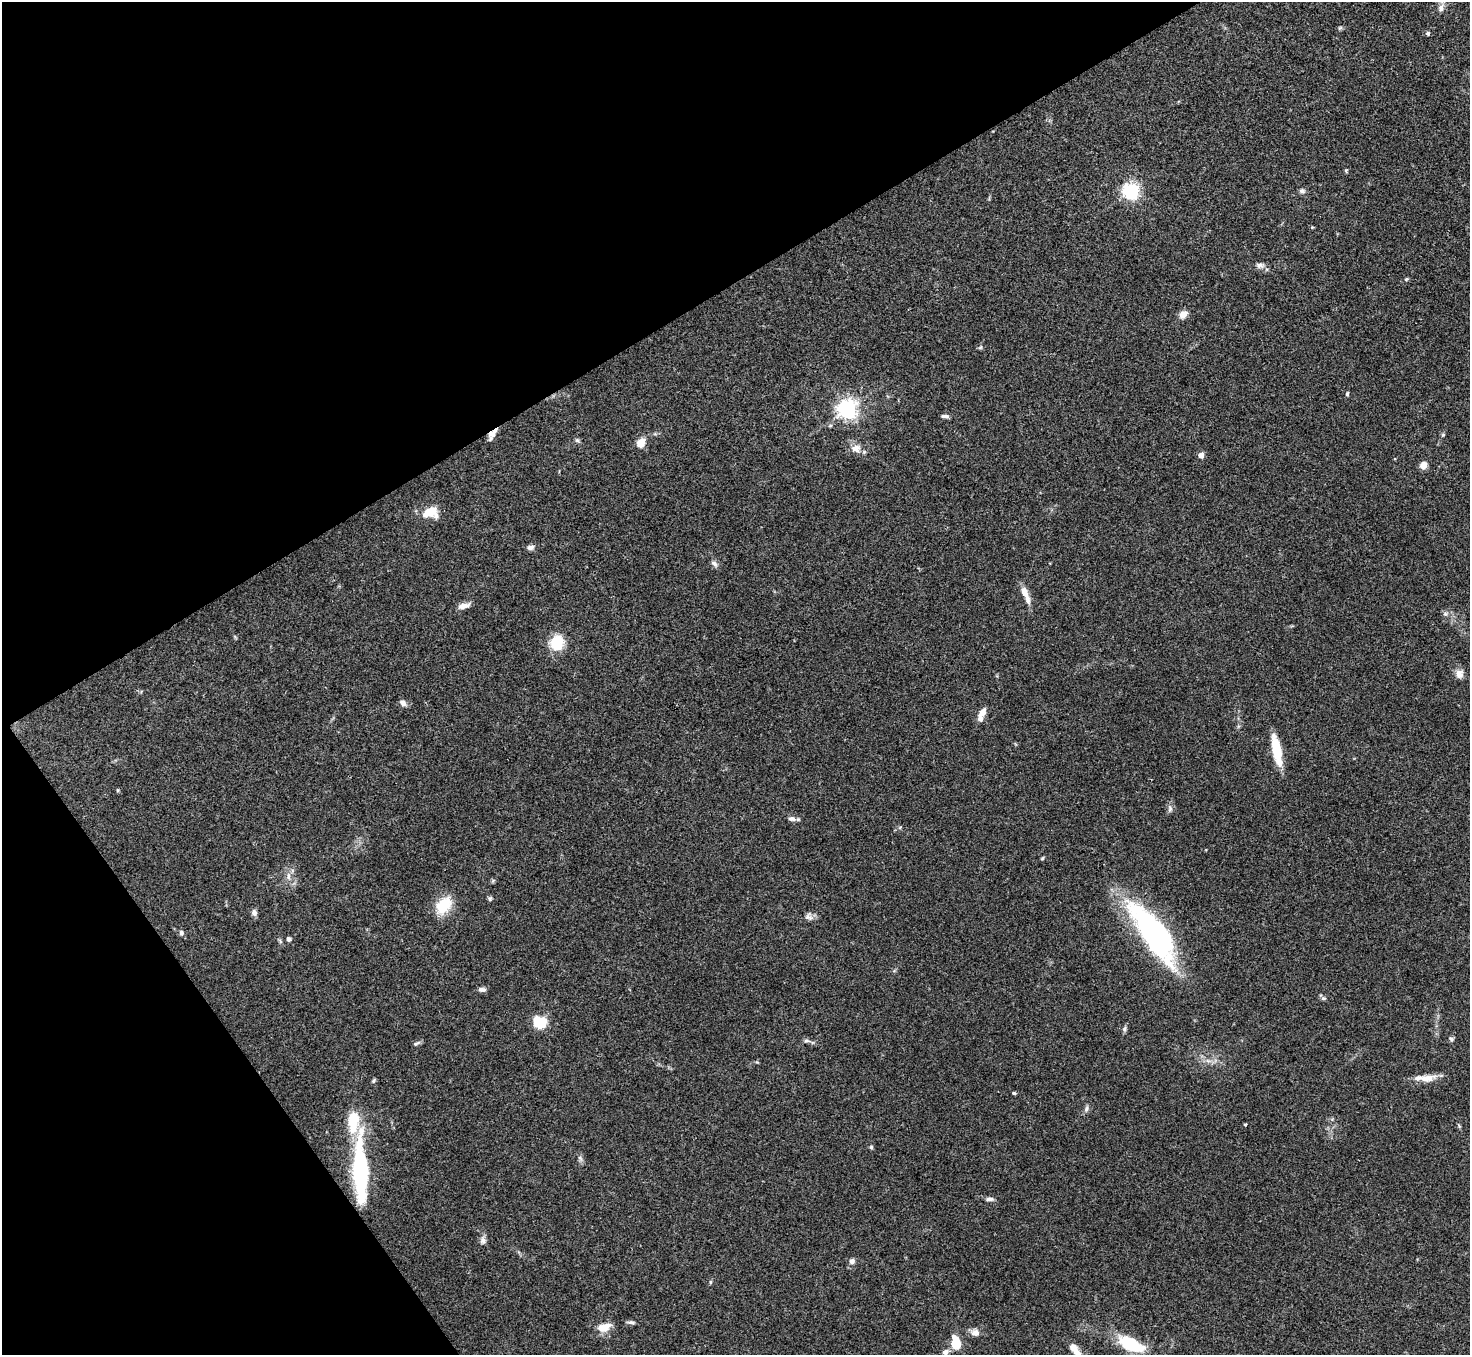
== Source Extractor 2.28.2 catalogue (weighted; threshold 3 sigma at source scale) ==
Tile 5 of 4 x 4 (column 1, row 2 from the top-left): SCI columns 4-1471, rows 2868-4220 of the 5878 x 5873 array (HDU 1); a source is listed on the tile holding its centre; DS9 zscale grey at full resolution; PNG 1472 x 1357 px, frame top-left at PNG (2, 2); no overlay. Shown black and unused: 29% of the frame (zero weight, under 3 of 4 exposures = <1% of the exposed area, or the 3 px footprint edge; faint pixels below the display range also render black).
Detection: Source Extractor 2.28.2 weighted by HDU 2 'WHT'; one run over the whole footprint, this tile lists its part. Background 0.0767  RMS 0.0058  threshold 0.0259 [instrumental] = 3 sigma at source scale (4.5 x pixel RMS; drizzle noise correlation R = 1.50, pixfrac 1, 0.05/0.05 arcsec/px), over >= 5 px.
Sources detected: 77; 1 inside a brighter object's white glare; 1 long thin detection or spike segment (spike, bleed or trail) — not listed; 6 inside a brighter listed object's ellipse — not listed separately; the other 69 listed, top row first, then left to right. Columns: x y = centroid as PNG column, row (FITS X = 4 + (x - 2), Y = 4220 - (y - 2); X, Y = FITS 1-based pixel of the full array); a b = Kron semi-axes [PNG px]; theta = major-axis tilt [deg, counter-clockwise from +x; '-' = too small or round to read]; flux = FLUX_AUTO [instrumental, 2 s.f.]
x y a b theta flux
1441 8 11 8 71 2.6
1340 28 7 4 44 0.89
1428 33 4 4 - 1.2
1131 191 6 6 - 190
1302 191 8 6 -1 1.6
1312 227 4 4 - 0.53
1260 265 12 7 -2 2.3
1406 279 5 4 - 0.74
1183 314 8 7 - 5.5
980 347 6 4 45 0.77
1347 394 6 4 75 0.78
847 409 7 6 - 300
493 433 15 7 45 4
1443 435 5 4 - 0.79
577 440 6 6 - 1.1
641 443 5 5 - 20
856 448 13 11 -1 4.9
1201 455 4 4 - 6.1
1423 465 6 5 - 7
429 512 19 10 29 9.6
530 547 8 6 11 2.3
714 563 10 6 -38 1.8
1024 592 14 8 -70 4.9
464 606 16 6 15 3.5
1445 614 7 4 0 1.2
557 643 12 11 - 21
1459 674 11 10 - 3.8
403 703 9 6 -48 2.5
982 712 11 7 53 4.3
1277 750 35 9 -79 16
117 790 5 3 - 0.59
1170 809 8 6 89 1.7
792 819 11 7 -8 2.3
1042 858 5 4 - 0.65
288 876 11 4 -86 2.1
490 898 6 5 - 1.1
443 905 23 16 49 16
254 913 8 6 -86 2.2
809 917 11 9 -57 2.5
1155 931 68 26 -50 100
181 933 7 6 - 1.6
289 939 5 5 - 1.3
280 941 7 4 -72 0.95
482 989 9 5 -1 2
1323 998 7 5 19 1.1
539 1021 16 13 -21 13
1124 1029 6 6 - 1.3
1451 1039 7 5 -55 1.3
806 1041 8 5 3 1.4
417 1043 10 4 25 1.2
1427 1078 24 10 10 6.6
374 1081 7 4 53 0.88
1014 1093 5 4 - 0.69
1086 1109 9 5 76 1.6
1245 1124 4 3 - 0.5
871 1147 5 5 - 0.82
580 1158 8 4 -45 1.3
360 1171 61 13 -88 83
989 1199 10 5 0 1.8
483 1240 9 8 - 2.2
852 1261 6 6 - 2.5
710 1282 6 4 -90 0.67
631 1322 10 4 -5 1.4
604 1327 17 9 14 7.7
975 1333 11 9 -8 3.3
956 1343 12 8 -83 14
1131 1344 26 12 -25 28
1075 1350 23 9 -51 7.5
945 1352 9 7 26 2.6
Overlapping masked pixels (flux is a lower limit): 1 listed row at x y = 493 433
Isophote crosses this tile's border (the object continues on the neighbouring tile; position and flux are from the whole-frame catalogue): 1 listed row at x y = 1075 1350